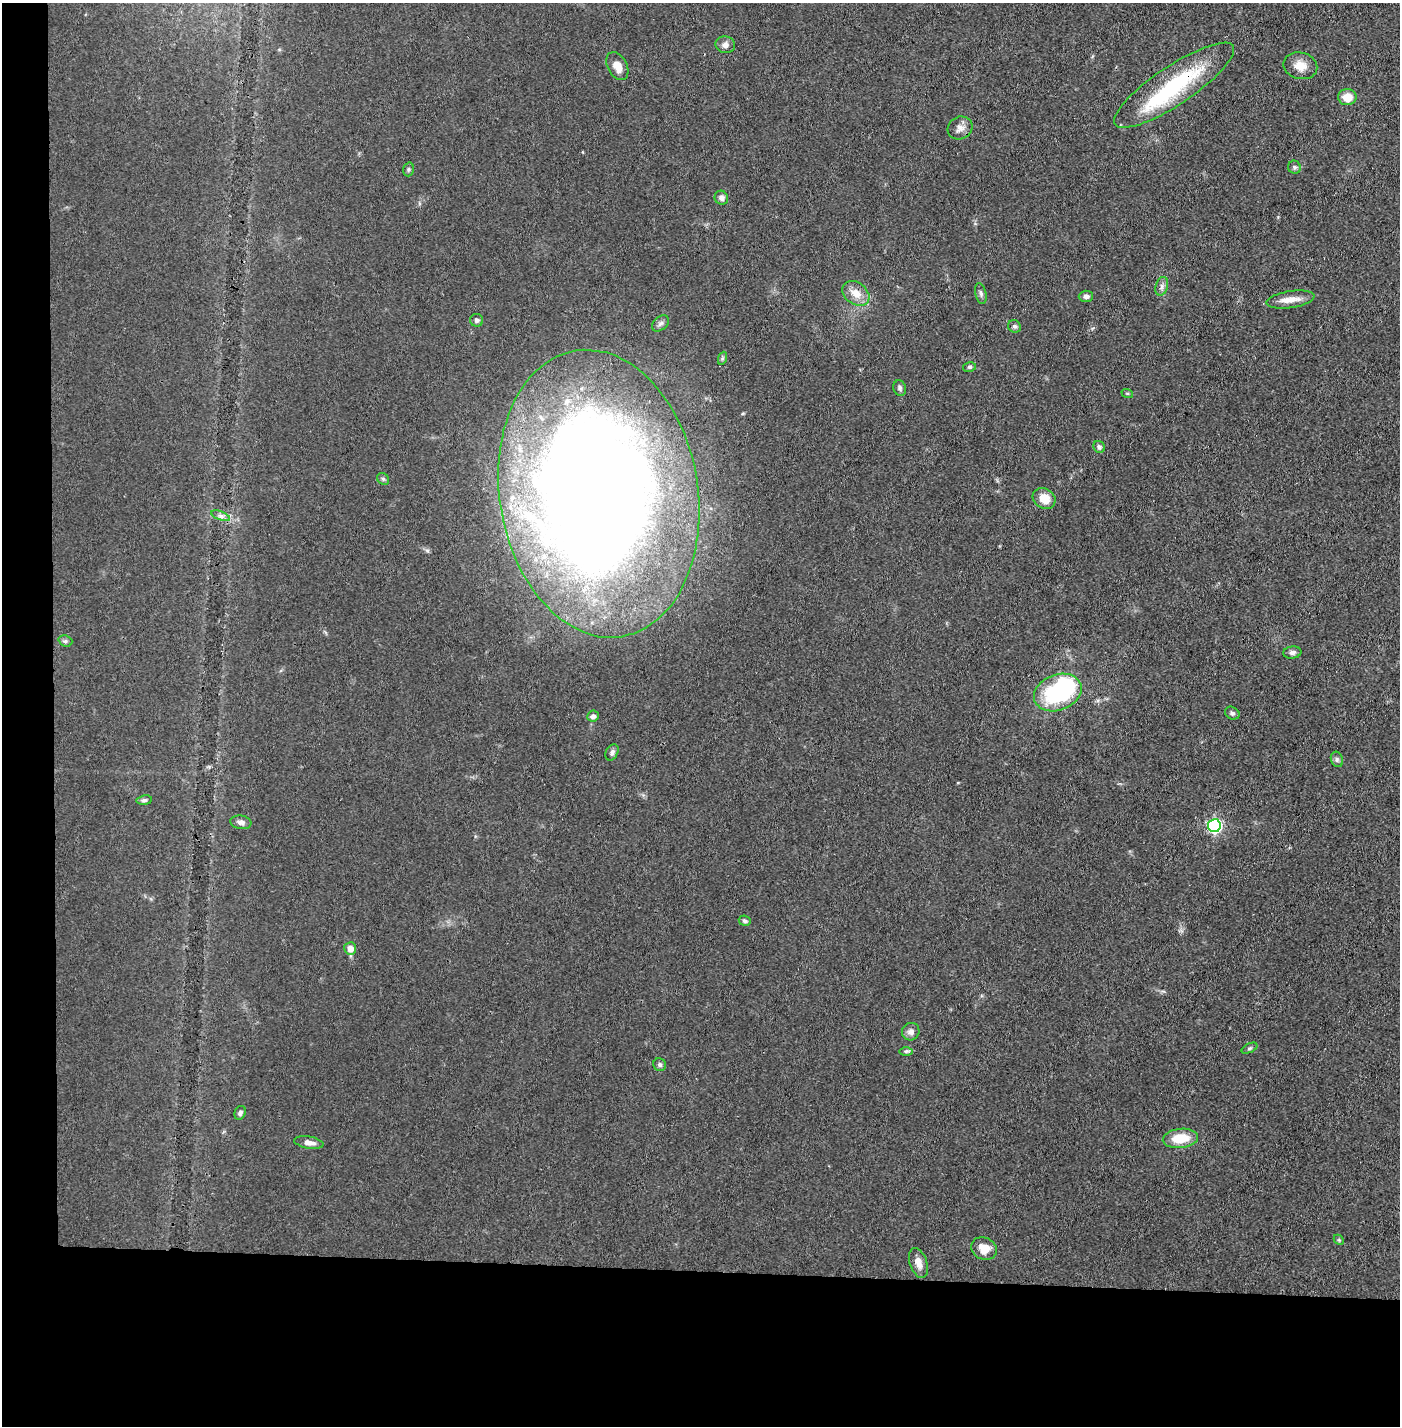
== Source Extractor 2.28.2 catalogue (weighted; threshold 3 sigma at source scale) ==
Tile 7 of 3 x 3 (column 1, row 3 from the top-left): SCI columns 52-1449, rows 1-1424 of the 4296 x 4273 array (HDU 1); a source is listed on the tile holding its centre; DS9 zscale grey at full resolution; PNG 1402 x 1428 px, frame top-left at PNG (2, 3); each listed source drawn as its Kron ellipse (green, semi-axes under 4 px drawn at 4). Shown black and unused: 14% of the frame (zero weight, under 3 of 4 exposures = <1% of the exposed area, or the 3 px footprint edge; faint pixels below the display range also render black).
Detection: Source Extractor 2.28.2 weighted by HDU 2 'WHT'; one run over the whole footprint, this tile lists its part. Background 0.0706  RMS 0.0071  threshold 0.0318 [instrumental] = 3 sigma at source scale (4.5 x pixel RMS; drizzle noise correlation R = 1.50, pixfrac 1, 0.05/0.05 arcsec/px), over >= 5 px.
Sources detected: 52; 3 inside a brighter object's white glare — neither listed nor drawn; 1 inside a brighter listed object's ellipse — not listed separately; the other 48 listed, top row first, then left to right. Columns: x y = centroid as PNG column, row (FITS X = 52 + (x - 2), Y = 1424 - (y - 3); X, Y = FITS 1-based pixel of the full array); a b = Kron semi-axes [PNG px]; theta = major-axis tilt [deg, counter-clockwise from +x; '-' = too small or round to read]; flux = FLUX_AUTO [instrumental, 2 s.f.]
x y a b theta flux
725 45 10 8 -12 3.6
617 66 15 9 -61 8.5
1300 66 17 13 -12 8.9
1174 85 71 19 34 74
1347 97 9 8 - 9.4
960 128 13 11 27 4.9
1294 167 6 6 - 1.5
409 169 7 5 72 1.4
721 198 7 6 - 3.3
1162 286 9 6 73 2.6
856 293 15 10 -38 9.5
981 294 10 5 -76 2
1086 296 7 5 1 2.7
1290 300 24 8 8 8.9
477 320 6 6 - 2.4
660 323 10 6 39 2.4
1014 326 7 6 - 1.7
723 358 7 4 70 1.2
969 367 6 5 - 1.3
900 388 8 6 -76 1.9
1127 393 6 4 -18 0.93
1099 447 6 5 - 2.2
383 479 6 5 - 1.3
599 494 145 99 -81 1500
1044 498 12 10 -29 11
220 516 10 3 -21 1.9
65 641 7 5 -20 1.6
1292 652 9 6 7 2.4
1058 692 24 18 21 77
1232 713 8 6 -29 1.9
593 716 6 5 - 2.6
612 752 8 6 63 2.1
1337 759 8 6 -70 1.9
144 800 8 4 7 1.5
241 822 10 7 -9 3.1
1214 826 6 6 - 140
745 921 6 5 - 1.7
350 948 6 6 - 6.1
911 1032 9 8 - 4.1
1250 1048 8 4 26 1.4
906 1051 7 4 0 1.4
660 1065 7 6 - 1.8
240 1113 7 5 66 2.2
1180 1138 17 9 6 18
309 1143 14 6 -9 5.4
1339 1240 6 4 -46 1
984 1249 13 11 -27 10
918 1263 15 8 -71 6.2
Overlapping masked pixels (flux is a lower limit): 1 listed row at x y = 1174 85